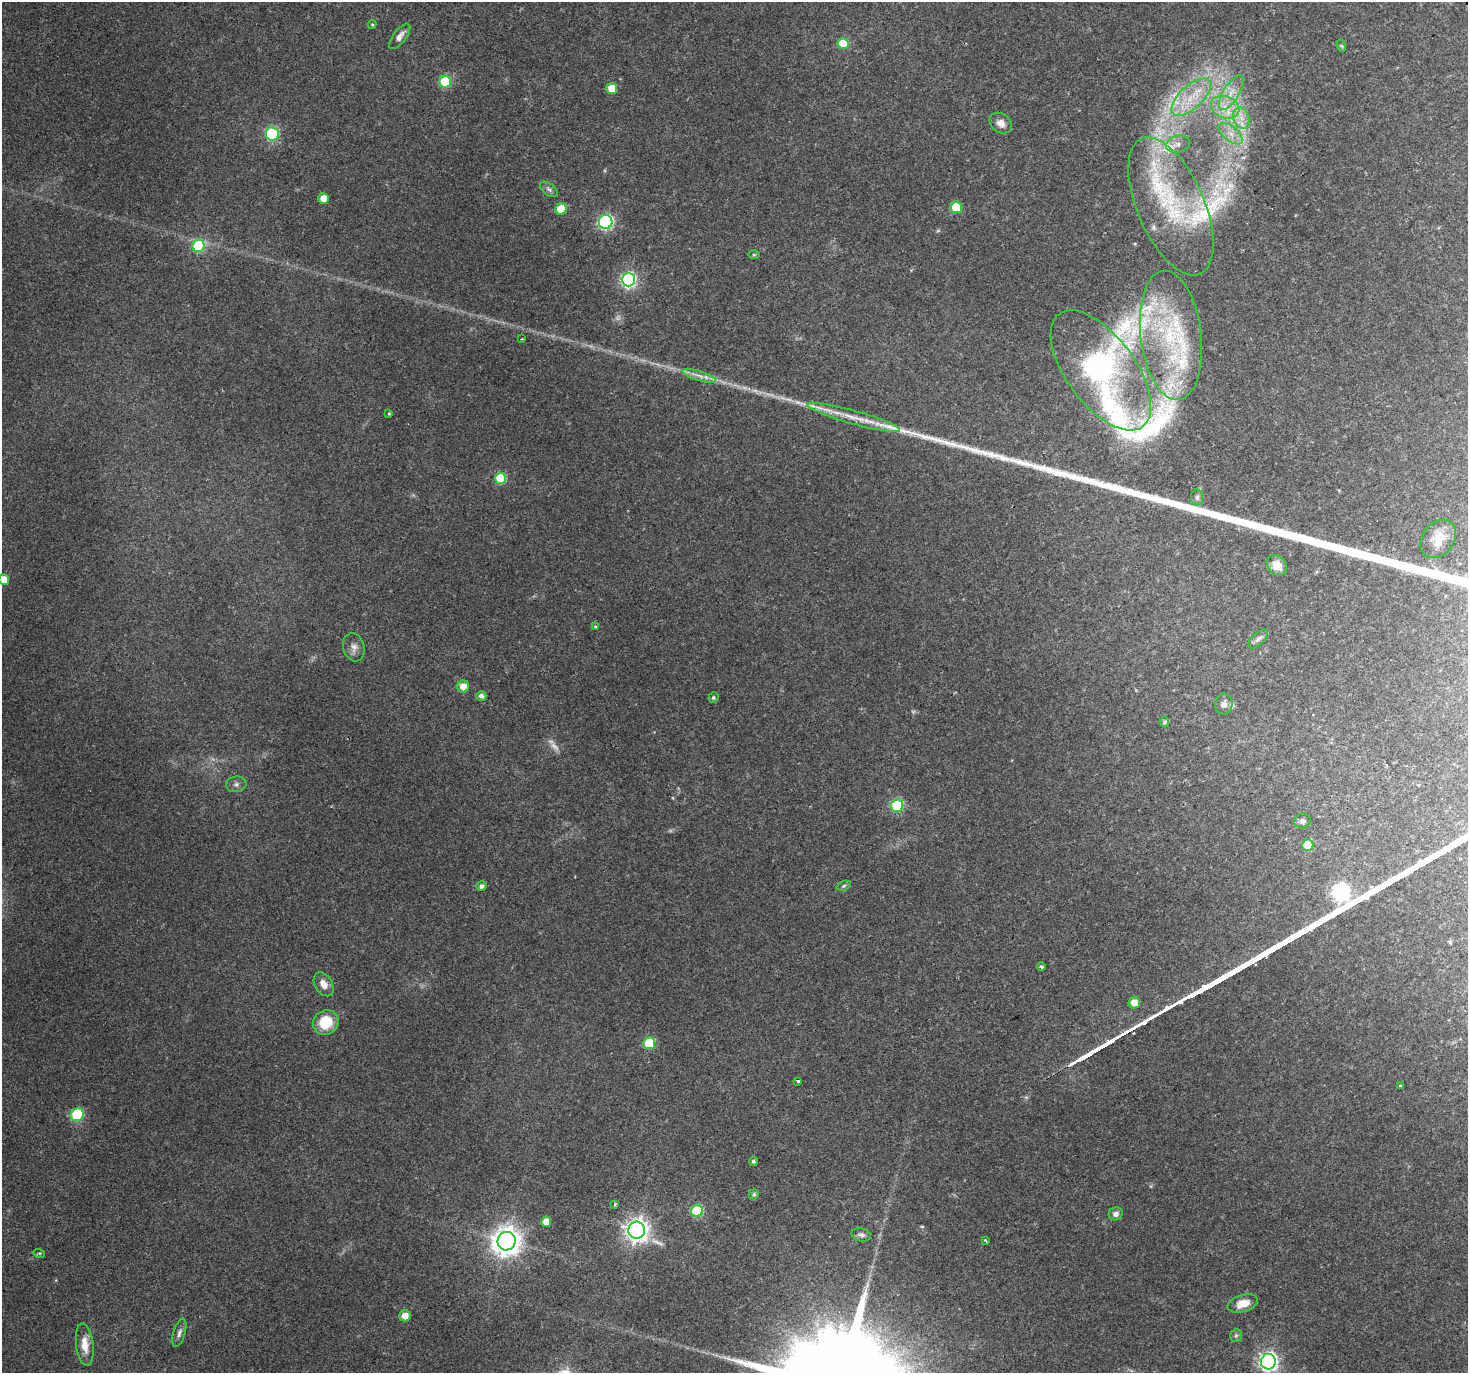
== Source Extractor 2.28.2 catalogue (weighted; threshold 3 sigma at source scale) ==
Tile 10 of 4 x 4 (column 2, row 3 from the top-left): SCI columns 1467-2932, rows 1486-2856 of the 5868 x 5773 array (HDU 1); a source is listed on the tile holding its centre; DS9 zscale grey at full resolution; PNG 1470 x 1375 px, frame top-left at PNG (2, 2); each listed source drawn as its Kron ellipse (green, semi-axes under 4 px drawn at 4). Shown black and unused: <1% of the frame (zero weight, under 2 of 3 exposures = <1% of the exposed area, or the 3 px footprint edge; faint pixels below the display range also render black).
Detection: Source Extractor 2.28.2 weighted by HDU 2 'WHT'; one run over the whole footprint, this tile lists its part. Background 0.0676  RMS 0.0065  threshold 0.0292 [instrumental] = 3 sigma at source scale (4.5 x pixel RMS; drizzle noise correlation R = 1.50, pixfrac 1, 0.0396/0.0396 arcsec/px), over >= 5 px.
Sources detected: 89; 4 too faint to see at this stretch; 2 long thin detections or spike segments (spike, bleed or trail) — neither listed nor drawn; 10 inside a brighter listed object's ellipse — not listed separately; the other 73 listed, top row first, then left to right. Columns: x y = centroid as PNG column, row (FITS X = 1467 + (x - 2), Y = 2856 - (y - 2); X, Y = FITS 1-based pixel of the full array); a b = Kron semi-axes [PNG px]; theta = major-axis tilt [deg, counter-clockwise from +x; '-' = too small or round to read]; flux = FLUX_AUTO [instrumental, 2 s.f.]
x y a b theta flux
372 24 4 4 - 0.71
400 36 15 6 53 4.1
843 44 5 5 - 24
1342 46 6 4 -71 0.83
445 82 6 6 - 40
612 88 5 5 - 11
1231 93 20 8 58 8.7
1191 97 24 11 43 18
1225 107 15 11 -24 11
1241 118 11 8 -69 5.8
1001 123 12 9 -36 4.7
272 134 6 6 - 72
1231 134 14 7 -40 6.2
1178 144 12 8 14 3.6
549 189 10 5 -36 1.9
324 198 5 5 - 6
1171 206 74 33 -67 76
956 207 6 5 - 23
561 209 5 5 - 15
606 222 7 7 - 120
199 246 6 6 - 49
754 255 6 4 0 0.81
628 280 7 6 - 160
1171 335 65 30 -83 87
522 339 3 3 - 0.63
1101 370 70 34 -53 760
699 376 17 4 -17 4.4
389 413 3 3 - 0.61
854 417 48 6 -16 15
501 478 6 5 - 36
1197 497 8 6 -90 2
1438 539 21 15 53 9.6
1277 565 11 9 -49 7.1
4 580 5 5 - 11
595 627 3 3 - 0.83
1258 639 12 6 42 2.6
354 647 14 10 -74 4.2
463 686 6 6 - 6.5
481 696 5 5 - 2.9
713 698 5 4 - 1.1
1224 704 10 8 82 3.2
1165 722 5 4 - 1.3
236 784 10 8 6 2.4
897 806 6 6 - 58
1302 821 8 7 - 2.4
1308 845 6 5 - 28
481 886 5 4 - 2.3
844 886 7 4 21 1.2
1041 967 4 3 - 1.9
324 984 13 8 -59 6
1134 1003 6 5 - 6.8
326 1023 13 12 - 20
649 1043 6 6 - 38
798 1081 3 3 - 2.1
1400 1086 3 3 - 1.7
77 1115 7 6 - 55
753 1161 4 4 - 1.4
754 1194 5 5 - 1.4
615 1204 3 3 - 0.91
697 1211 6 6 - 47
1116 1214 7 6 - 2.9
546 1222 5 5 - 7.8
637 1230 8 8 - 490
861 1235 10 6 -13 2.1
985 1240 4 2 - 1.3
506 1241 9 9 - 820
39 1253 6 4 -16 0.88
1243 1303 15 8 17 9.2
405 1316 5 5 - 5.6
179 1333 14 6 73 2.7
1236 1335 6 5 - 1.3
85 1345 21 8 -83 8.8
1268 1362 8 7 - 260
Isophote crosses this tile's border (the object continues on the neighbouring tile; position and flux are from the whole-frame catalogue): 1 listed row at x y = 4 580